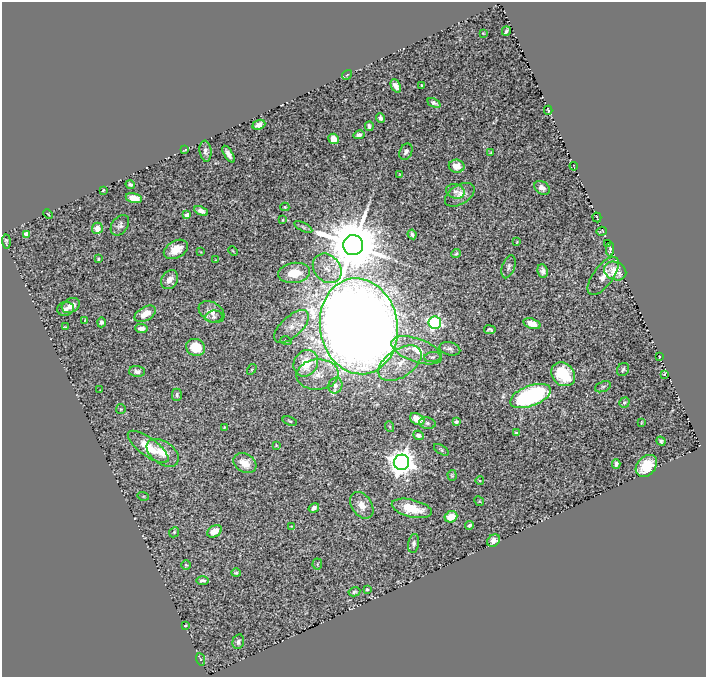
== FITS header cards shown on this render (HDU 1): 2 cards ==
NAXIS1  =                  704
NAXIS2  =                  675

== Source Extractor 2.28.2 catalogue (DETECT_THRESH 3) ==
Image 704 x 675 px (HDU 1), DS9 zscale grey, 1 PNG px = 1 image px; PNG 708 x 679 px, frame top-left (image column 1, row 675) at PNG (2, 2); each listed source drawn as its Kron ellipse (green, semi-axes under 4 px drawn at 4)
Background 0.942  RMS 0.037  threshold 0.112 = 3 sigma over >= 5 px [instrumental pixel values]
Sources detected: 132; all 132 listed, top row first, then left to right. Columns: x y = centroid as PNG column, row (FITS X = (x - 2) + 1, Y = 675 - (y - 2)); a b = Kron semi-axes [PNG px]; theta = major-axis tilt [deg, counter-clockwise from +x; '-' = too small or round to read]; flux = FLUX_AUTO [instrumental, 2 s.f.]
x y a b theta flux
506 31 5 3 - 4.6
483 33 3 2 - 1.7
347 75 5 3 - 2
396 86 7 4 -67 15
422 86 3 2 - 3.2
434 103 7 3 -26 7.5
548 110 4 2 - 3.3
380 118 4 4 - 8.7
259 125 6 4 23 13
369 126 5 3 - 6.3
359 135 5 4 - 9.8
334 139 5 5 - 31
185 150 4 2 - 2.5
205 151 10 6 -83 11
406 152 8 6 65 11
491 153 3 2 - 2.4
228 154 9 4 -59 15
457 166 8 6 -10 32
574 166 4 2 - 1.7
399 175 3 2 - 1.7
130 184 5 3 - 5.8
542 188 8 6 -35 14
103 190 3 2 - 2.4
455 191 9 7 -16 9.2
460 195 16 9 31 25
134 198 8 5 -12 34
285 207 4 4 - 2.6
201 211 7 4 -25 16
48 214 5 3 - 2.2
187 215 4 4 - 22
597 217 5 2 - 1.5
283 220 4 3 - 1.9
120 225 11 8 54 11
303 227 10 4 -27 5.7
97 228 6 5 - 26
602 231 5 2 - 2.9
27 234 4 4 - 32
412 234 5 3 - 6.7
6 241 7 3 -85 4.3
517 242 3 2 - 2.3
608 243 3 2 - 1.6
353 245 10 10 - 24000
176 249 13 8 28 41
610 249 7 3 87 5.3
233 251 5 3 - 2.6
201 252 3 2 - 1.6
456 254 5 4 - 3.8
98 259 3 3 - 3.4
216 260 3 2 - 1.8
508 267 12 6 72 8.5
327 268 16 13 -49 34
543 271 7 5 -81 11
615 271 11 9 -23 44
294 273 16 10 7 52
603 276 22 10 53 30
170 280 10 8 55 21
71 305 9 7 28 16
65 309 8 7 - 10
212 312 14 9 -33 21
145 314 12 6 29 37
214 317 9 6 9 8
85 320 3 2 - 1.4
101 322 5 4 - 6.8
435 323 6 6 - 470
532 324 9 5 -18 35
359 326 48 39 -81 8600
65 327 3 2 - 2.2
291 327 21 10 42 29
142 328 6 4 -3 14
490 330 6 4 -9 5.6
286 341 6 4 -18 3.5
196 347 9 8 - 70
450 349 10 6 -15 9.3
417 350 26 11 -19 55
432 357 8 5 8 5.6
659 357 2 2 - 2.1
306 363 13 11 59 83
400 363 24 14 34 53
252 369 6 3 58 3
623 369 7 5 57 5.4
137 371 8 5 -4 11
563 374 13 11 -45 120
664 374 3 2 - 2
318 375 21 15 2 43
335 385 8 7 - 13
603 387 8 5 21 4.9
100 390 2 2 - 1.3
177 395 6 5 - 6.6
530 396 21 10 21 450
624 403 5 5 - 5
121 409 5 4 - 2.9
417 419 8 5 -30 36
290 421 7 4 -18 4.2
456 422 4 3 - 6
427 423 8 5 -10 5.7
641 423 3 2 - 1.9
224 427 4 3 - 2.8
390 427 5 3 - 2.4
516 433 3 3 - 6.8
418 435 5 4 - 13
661 441 5 3 - 5.1
276 445 3 3 - 2.2
148 447 24 9 -36 60
441 450 8 4 -33 4.5
163 453 18 11 -36 51
402 462 7 7 - 3800
245 463 12 9 -29 28
616 464 5 4 - 8.1
646 466 12 9 48 69
452 475 5 4 - 3.6
480 481 4 3 - 2
143 496 6 4 -17 3.1
479 501 5 4 - 2.6
362 505 14 10 -55 30
314 508 5 3 - 11
412 508 20 8 -14 65
451 517 6 5 - 42
470 525 4 3 - 4.6
291 526 3 2 - 1.5
215 531 8 5 30 38
174 532 5 4 - 3.8
493 541 7 5 40 17
414 543 9 5 80 8.9
317 564 5 5 - 3.6
186 565 5 5 - 3.1
236 573 5 3 - 4.4
203 581 6 4 0 6.7
367 589 4 3 - 3.7
354 592 6 4 11 5
185 625 3 2 - 2.2
238 642 7 5 74 7.3
200 659 6 4 -70 2.7
At the frame edge (FLAGS 8, measured only in part): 1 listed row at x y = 6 241